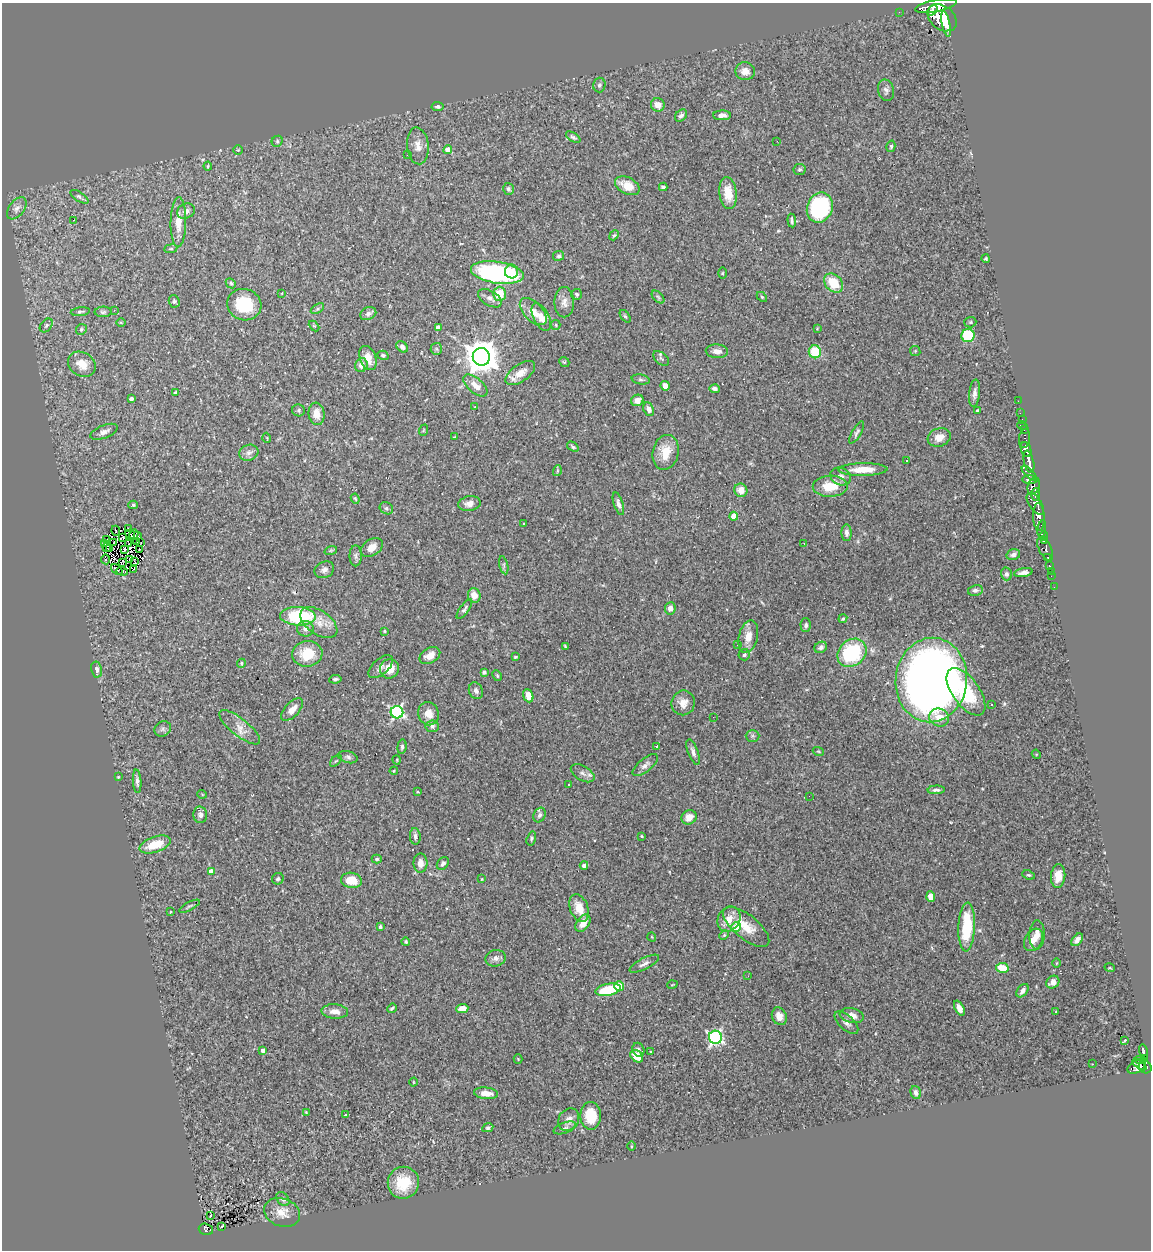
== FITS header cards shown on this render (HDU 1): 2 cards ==
NAXIS1  =                 1149
NAXIS2  =                 1248

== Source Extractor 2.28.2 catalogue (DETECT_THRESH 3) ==
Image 1149 x 1248 px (HDU 1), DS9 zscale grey, 1 PNG px = 1 image px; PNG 1153 x 1252 px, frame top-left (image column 1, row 1248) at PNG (2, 3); each listed source drawn as its Kron ellipse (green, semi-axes under 4 px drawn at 4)
Background 1.01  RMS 0.083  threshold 0.249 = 3 sigma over >= 5 px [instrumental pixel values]
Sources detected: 316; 3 with non-positive FLUX_AUTO (blend fragments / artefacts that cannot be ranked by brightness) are neither listed nor drawn; the other 313 listed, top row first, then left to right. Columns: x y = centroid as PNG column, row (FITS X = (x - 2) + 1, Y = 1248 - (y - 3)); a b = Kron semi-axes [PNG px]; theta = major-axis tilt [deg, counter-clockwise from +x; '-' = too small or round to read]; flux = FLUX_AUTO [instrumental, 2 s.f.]
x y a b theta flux
936 6 21 6 11 5500
932 10 6 4 54 1600
899 12 2 2 - 15
942 18 16 11 -39 6700
946 24 13 4 -77 2400
745 71 10 9 - 47
599 85 7 6 - 13
886 90 11 8 -77 21
658 105 7 6 - 50
438 107 6 4 -5 10
681 115 7 5 45 17
722 115 9 5 0 26
573 137 8 4 -32 12
277 141 6 5 - 9.7
777 141 2 2 - 28
418 146 18 10 -84 55
891 146 6 4 76 7.9
238 150 5 4 - 5.6
448 150 4 4 - 85
407 155 2 2 - 3.4
208 166 4 4 - 5.3
800 169 6 6 - 11
627 186 13 8 -28 89
663 187 4 3 - 12
508 189 6 5 - 14
728 193 16 8 -83 93
79 197 10 4 -33 15
17 208 13 7 52 31
820 208 15 12 69 570
186 211 9 7 23 27
73 220 4 2 - 27
792 220 7 2 -84 10
178 222 25 7 89 65
614 235 5 3 - 7.3
171 249 6 3 8 6
559 256 5 5 - 11
986 259 4 4 - 8.1
511 271 7 6 - 54
497 273 26 11 -8 830
722 273 5 3 - 4.8
231 283 5 4 - 8.3
834 283 11 8 -45 140
282 293 3 2 - 3.5
499 294 7 6 - 120
577 294 5 5 - 12
658 297 8 4 -45 11
762 297 6 3 -45 6.6
490 298 13 7 -31 28
174 301 6 5 - 9.9
564 302 15 10 90 40
244 305 17 15 -20 240
317 309 7 4 32 11
114 310 3 2 - 4.7
80 312 9 3 6 10
103 312 8 5 1 11
533 312 16 9 -46 71
368 314 8 6 24 18
625 316 7 3 -53 7.5
541 317 15 8 -64 51
121 322 5 3 - 4.7
970 322 6 5 - 9.6
46 325 8 5 49 13
556 325 5 4 - 7.2
314 326 6 4 -44 6.1
438 327 4 4 - 21
81 329 6 5 - 9.1
817 329 3 3 - 4.3
968 335 6 6 - 290
402 347 6 5 - 20
436 349 6 5 - 11
717 351 11 7 -3 36
915 351 5 4 - 8.1
815 352 6 6 - 170
383 355 5 4 - 12
481 357 9 8 - 11000
368 358 13 8 -69 63
661 358 9 5 -41 12
564 362 5 4 - 6.4
82 364 14 12 -32 71
361 365 7 6 - 36
520 373 17 8 34 67
641 379 9 4 -10 11
475 385 14 7 -41 51
665 386 5 4 - 33
714 389 5 4 - 17
175 393 4 3 - 12
975 393 14 5 83 26
131 399 4 4 - 19
637 400 6 5 - 35
1018 401 2 2 - 16
475 407 4 4 - 4.1
649 409 7 5 -66 30
299 410 6 6 - 10
977 410 3 3 - 6.3
1020 413 2 2 - 19
317 414 11 8 -84 68
1022 419 2 2 - 17
1022 425 5 3 - 42
424 430 6 3 70 5.1
1024 430 2 2 - 16
104 432 14 6 22 28
857 432 12 4 60 14
454 437 4 3 - 4.4
939 437 12 9 19 60
267 438 5 3 - 4.4
1024 438 10 5 81 150
573 447 6 4 -36 9
1026 449 8 5 -71 1500
666 452 17 13 77 110
249 453 10 7 17 27
907 460 3 3 - 19
1029 462 11 5 -77 2200
863 470 24 6 1 99
557 471 5 3 - 5.8
1029 473 9 4 -44 480
841 476 10 8 -19 32
1030 480 7 4 -4 820
830 486 17 10 2 130
1034 486 9 5 71 990
741 490 7 6 - 50
1036 495 6 4 88 410
355 499 5 4 - 7.1
469 504 11 7 10 35
618 504 12 4 -72 22
1035 504 12 6 -56 1500
133 505 5 4 - 7
386 508 7 5 -31 12
734 516 4 4 - 97
1039 517 14 5 -88 3300
524 523 3 2 - 5.4
128 528 3 2 - 6.8
1042 529 8 4 82 1000
116 531 5 2 - 17
847 533 8 5 -88 21
134 534 5 2 - 0.14
130 535 5 2 - 0.8
138 536 4 2 - 9.3
1043 536 5 4 - 670
122 537 3 3 - 1.8
106 540 4 2 - 0.56
1045 540 4 3 - 580
114 542 3 2 - 5.2
136 542 3 2 - 3.6
141 543 3 2 - 11
804 543 3 2 - 7.7
105 544 3 3 - 0.075
129 544 3 2 - 5.3
107 547 5 2 - 4.5
372 547 12 8 34 54
110 549 3 2 - 1.8
124 549 4 3 - 4
1045 549 13 6 -62 450
139 550 3 3 - 12
331 550 6 4 19 7.5
1013 555 7 5 14 16
356 556 10 6 -90 17
1048 557 3 3 - 210
105 559 5 3 - 11
130 560 4 2 - 2.3
135 562 4 2 - 1.2
122 563 4 3 - 7.1
504 565 9 4 -77 12
1049 566 3 3 - 52
134 569 3 2 - 3.8
117 570 6 2 -39 14
324 570 10 8 23 25
122 571 6 3 -18 16
1051 571 2 2 - 12
1023 573 9 4 11 25
1006 574 6 5 - 15
1051 576 2 2 - 13
1054 587 2 2 - 11
975 590 7 5 11 14
474 595 7 6 - 51
670 608 6 5 - 28
464 609 12 4 54 14
298 616 18 9 -3 430
843 619 4 3 - 7.5
319 623 21 12 -35 85
806 625 7 5 -88 12
306 629 8 8 - 30
385 631 4 3 - 5.6
748 637 16 9 77 67
738 645 3 2 - 5
565 646 4 2 - 5.8
821 647 6 5 - 17
852 653 16 13 41 420
307 654 15 12 7 140
430 655 11 7 29 55
744 655 6 5 - 15
515 657 3 3 - 6.7
241 663 5 4 - 6.1
381 667 15 8 42 26
389 669 10 9 - 85
97 670 8 5 -80 23
484 672 4 4 - 15
497 676 6 4 -63 7.1
335 679 6 4 8 11
931 680 42 35 83 6000
476 691 8 7 - 25
966 692 27 13 -55 280
528 696 7 5 -70 46
683 703 12 11 - 49
992 705 3 3 - 17
292 709 14 7 47 41
397 712 6 6 - 1000
428 714 12 10 -70 56
713 717 2 2 - 5.4
939 718 10 9 - 79
432 726 6 6 - 13
240 727 25 8 -38 59
163 729 9 7 35 17
752 736 7 6 - 12
657 746 3 3 - 5
402 747 7 4 84 13
818 751 5 3 - 5.8
693 752 13 5 -70 24
1036 754 5 4 - 5
348 757 10 5 -16 16
397 760 4 3 - 4.3
336 761 7 2 45 5.6
645 765 15 6 39 27
394 771 4 3 - 5.3
583 773 13 7 -30 29
118 777 4 4 - 5.2
137 781 12 4 -86 21
569 784 3 3 - 50
936 790 8 4 3 14
417 792 3 3 - 4.6
202 794 5 3 - 4.6
809 796 2 2 - 3.1
200 815 8 7 - 23
539 815 7 5 65 16
689 817 8 7 - 45
415 836 8 5 -85 19
642 836 3 3 - 4.7
531 838 7 4 73 10
155 844 16 7 19 130
377 859 5 4 - 8
420 863 9 7 -89 38
443 864 7 5 50 17
584 865 4 4 - 19
211 871 4 4 - 50
1029 875 6 4 -24 7.4
1058 876 11 7 84 67
278 879 6 5 - 13
482 879 4 3 - 4.4
351 880 10 7 -9 120
931 896 5 4 - 50
189 906 11 3 28 8.8
579 908 14 9 -69 83
171 912 3 3 - 12
729 919 13 11 59 65
583 923 9 6 54 57
380 927 4 3 - 12
736 927 5 4 - 140
746 927 28 12 -39 120
967 927 24 8 87 250
724 935 5 4 - 6.3
1037 935 15 7 88 52
652 937 4 3 - 4.4
1033 940 12 8 59 50
1077 940 7 4 51 23
406 942 4 4 - 8.8
496 958 10 8 13 25
1056 963 4 3 - 4.5
644 964 16 5 27 25
1002 968 6 5 - 110
1110 968 5 3 - 4.4
748 976 3 2 - 5.5
1053 982 7 6 - 32
672 985 5 3 - 4.3
619 986 5 5 - 90
608 990 13 6 11 280
1022 991 7 5 51 26
392 1008 5 3 - 9.1
462 1008 6 4 5 55
959 1008 8 4 -65 35
335 1011 13 7 -3 39
1056 1012 3 2 - 7
779 1016 9 7 -68 49
852 1016 12 7 -11 45
846 1023 14 7 -43 28
715 1037 6 6 - 1200
1125 1040 4 3 - 12
263 1050 3 3 - 20
638 1050 7 5 -66 15
651 1052 3 3 - 5.6
1143 1052 7 3 -79 170
637 1056 7 5 -44 110
1144 1058 3 3 - 190
518 1059 4 4 - 5.3
1140 1060 5 4 - 100
1092 1064 2 2 - 3.8
1139 1064 8 2 -36 330
1136 1067 9 6 29 520
1145 1067 7 6 - 480
413 1082 4 3 - 3.8
916 1092 7 5 -74 19
486 1093 12 6 -5 63
306 1112 4 3 - 4.8
345 1115 4 3 - 16
591 1116 14 10 -89 150
569 1120 12 9 54 36
488 1128 5 4 - 12
565 1128 11 5 20 18
631 1146 4 3 - 5.7
403 1183 16 15 - 160
283 1199 8 5 -51 14
282 1212 18 14 -20 73
210 1215 3 2 - 10
222 1226 3 2 - 4.4
206 1229 7 5 -19 82
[3 non-positive-flux detections neither listed nor drawn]